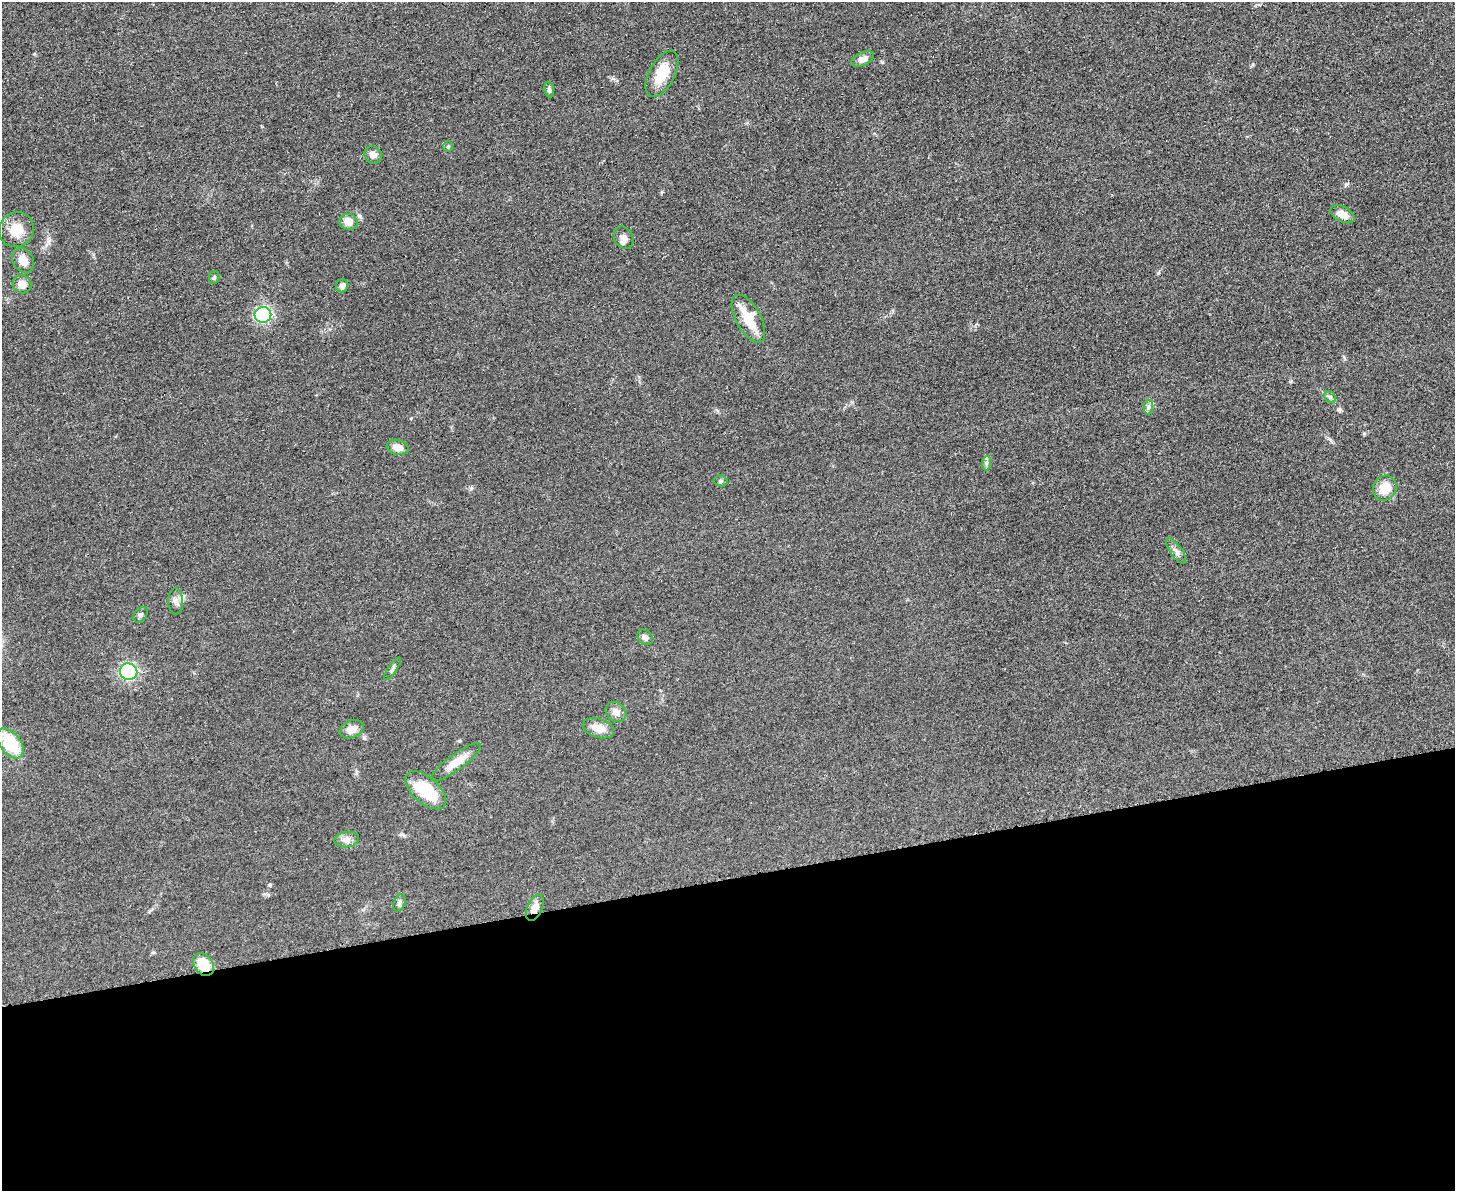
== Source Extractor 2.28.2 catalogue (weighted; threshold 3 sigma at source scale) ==
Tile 11 of 3 x 4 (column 2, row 4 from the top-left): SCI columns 1591-3043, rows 6-1194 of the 4750 x 4766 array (HDU 1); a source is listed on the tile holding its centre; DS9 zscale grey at full resolution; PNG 1457 x 1193 px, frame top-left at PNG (2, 2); each listed source drawn as its Kron ellipse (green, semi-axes under 4 px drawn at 4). Shown black and unused: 26% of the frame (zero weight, under 3 of 5 exposures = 1% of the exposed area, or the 3 px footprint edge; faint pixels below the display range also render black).
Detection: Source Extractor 2.28.2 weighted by HDU 2 'WHT'; one run over the whole footprint, this tile lists its part. Background 0.0467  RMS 0.0056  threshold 0.025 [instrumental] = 3 sigma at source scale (4.5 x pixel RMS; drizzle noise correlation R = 1.50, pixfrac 1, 0.05/0.05 arcsec/px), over >= 5 px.
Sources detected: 38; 1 inside a brighter listed object's ellipse — not listed separately; the other 37 listed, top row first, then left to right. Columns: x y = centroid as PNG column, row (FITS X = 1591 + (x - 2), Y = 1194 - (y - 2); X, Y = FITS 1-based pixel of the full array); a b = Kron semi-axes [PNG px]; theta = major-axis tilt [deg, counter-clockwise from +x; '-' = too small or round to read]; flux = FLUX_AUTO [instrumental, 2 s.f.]
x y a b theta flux
862 59 12 6 26 3.8
662 74 25 13 62 14
549 90 8 5 -82 1.3
448 147 5 5 - 0.75
373 155 9 8 - 2.6
1343 214 13 7 -27 5.2
348 222 9 8 - 4.6
16 230 18 17 - 10
624 238 12 9 -60 3.1
23 260 13 10 -58 5.9
214 277 6 5 - 0.85
22 284 9 9 - 4.5
342 286 6 6 - 2.2
263 315 8 8 - 83
748 319 26 12 -61 16
1330 397 6 5 - 1.2
1149 407 7 4 89 1.3
398 447 11 7 -16 4.8
987 463 7 4 88 1.4
721 481 7 5 -16 1.1
1385 488 13 11 58 9.8
1176 551 15 6 -55 2.4
176 601 13 7 -89 2.6
140 615 9 6 51 1.3
645 637 9 6 -43 2
392 669 13 3 55 1.1
129 672 9 8 - 72
616 712 11 9 -42 3.5
598 728 16 9 -17 6.7
352 729 12 8 22 5
10 743 17 10 -54 25
456 762 30 7 36 9.9
426 790 25 13 -41 23
347 839 12 7 6 2.8
399 903 9 5 71 1.5
535 908 14 7 65 4.6
204 964 12 9 -54 13
Overlapping masked pixels (flux is a lower limit): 2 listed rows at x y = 535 908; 204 964
Unlisted compact peaks at least as high as the median listed source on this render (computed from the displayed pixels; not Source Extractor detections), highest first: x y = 1346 184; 882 62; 364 738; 471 488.